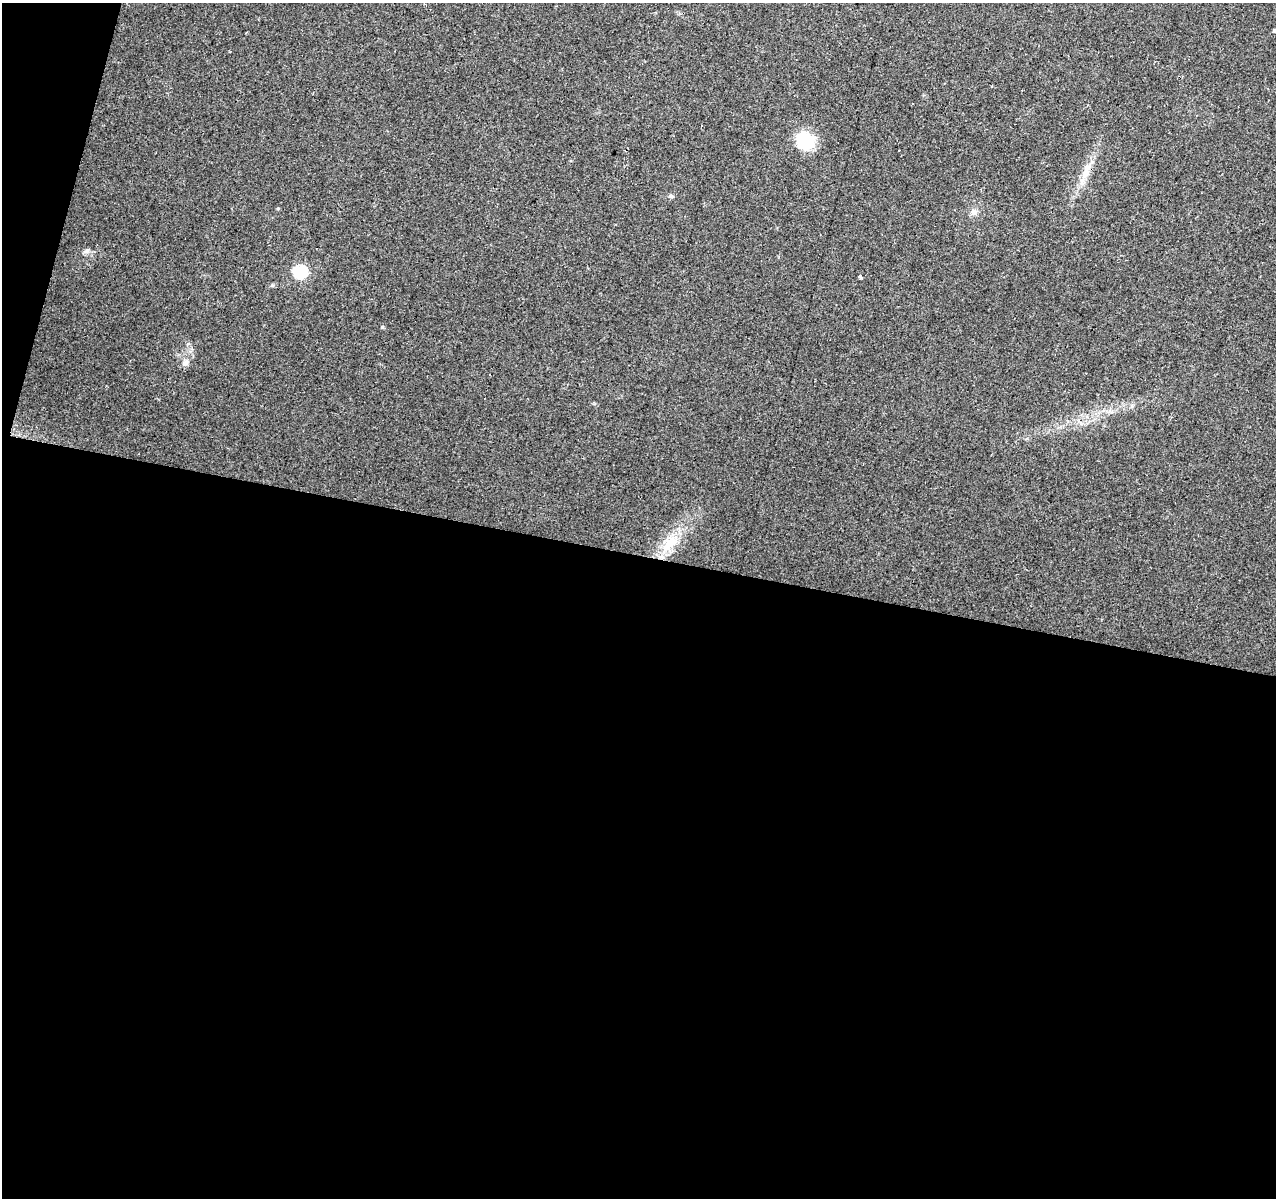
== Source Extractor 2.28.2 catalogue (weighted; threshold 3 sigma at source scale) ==
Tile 13 of 4 x 4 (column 1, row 4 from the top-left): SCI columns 7-1280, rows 281-1476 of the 5100 x 5286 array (HDU 1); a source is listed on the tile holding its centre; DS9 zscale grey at full resolution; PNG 1278 x 1200 px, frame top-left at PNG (2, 3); no overlay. Shown black and unused: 56% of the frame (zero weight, under 2 of 3 exposures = <1% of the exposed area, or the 3 px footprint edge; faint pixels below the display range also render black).
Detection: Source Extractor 2.28.2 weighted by HDU 2 'WHT'; one run over the whole footprint, this tile lists its part. Background 0.0685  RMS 0.007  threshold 0.0315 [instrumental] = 3 sigma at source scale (4.5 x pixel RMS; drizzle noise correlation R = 1.50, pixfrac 1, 0.0396/0.0396 arcsec/px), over >= 5 px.
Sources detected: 9; all 9 listed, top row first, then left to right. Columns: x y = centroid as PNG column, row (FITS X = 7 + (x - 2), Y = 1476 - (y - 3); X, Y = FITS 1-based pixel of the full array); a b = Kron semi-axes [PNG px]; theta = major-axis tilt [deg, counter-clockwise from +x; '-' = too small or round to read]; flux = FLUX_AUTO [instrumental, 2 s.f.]
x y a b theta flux
1274 30 5 4 - 0.81
805 141 19 17 -29 28
1087 170 21 9 68 8.6
671 196 7 5 -1 1.4
974 212 10 8 45 3.3
300 272 7 7 - 79
860 277 3 3 - 11
185 363 10 8 42 3.2
670 543 28 16 46 20